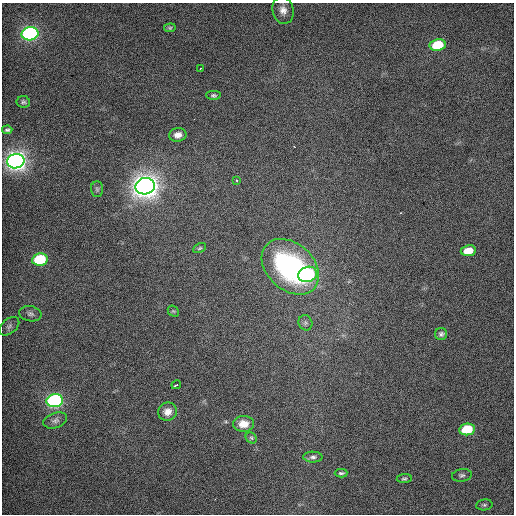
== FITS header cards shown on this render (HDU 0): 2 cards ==
NAXIS1  =                  512 / Axis length
NAXIS2  =                  512 / Axis length

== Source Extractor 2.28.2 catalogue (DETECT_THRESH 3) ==
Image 512 x 512 px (HDU 0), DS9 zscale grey, 1 PNG px = 1 image px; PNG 516 x 516 px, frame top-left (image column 1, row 512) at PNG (2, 3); each listed source drawn as its Kron ellipse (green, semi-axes under 4 px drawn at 4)
Background 501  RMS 2.8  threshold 8.34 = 3 sigma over >= 5 px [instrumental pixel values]
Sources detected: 35; all 35 listed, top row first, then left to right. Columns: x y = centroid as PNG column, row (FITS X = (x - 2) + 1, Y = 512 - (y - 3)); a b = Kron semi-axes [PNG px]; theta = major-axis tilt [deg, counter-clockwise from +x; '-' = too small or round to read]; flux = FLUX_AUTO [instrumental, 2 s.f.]
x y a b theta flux
283 10 14 10 -77 1600
170 28 6 4 7 250
30 34 8 6 11 57000
438 45 8 6 9 9000
200 69 3 2 - 160
213 95 7 4 0 310
23 102 7 6 - 370
7 130 5 3 - 350
178 135 9 7 10 1200
16 161 9 7 10 150000
236 180 3 3 - 150
145 186 9 8 - 250000
97 189 8 6 -88 420
200 248 7 4 27 270
468 251 8 5 8 2900
40 259 8 6 9 13000
290 267 32 23 -42 32000
308 274 9 7 18 30000
173 311 6 4 -42 240
30 314 11 7 -9 780
305 323 8 6 -66 510
9 326 11 7 39 770
441 334 6 6 - 470
176 385 5 2 - 280
55 401 8 6 10 50000
168 412 9 9 - 1300
55 420 12 7 18 880
243 424 10 8 2 2200
467 429 8 6 9 9300
251 438 6 5 - 280
313 457 9 5 0 570
341 473 6 3 1 300
462 475 10 6 10 520
404 479 8 3 5 240
484 505 8 5 9 430